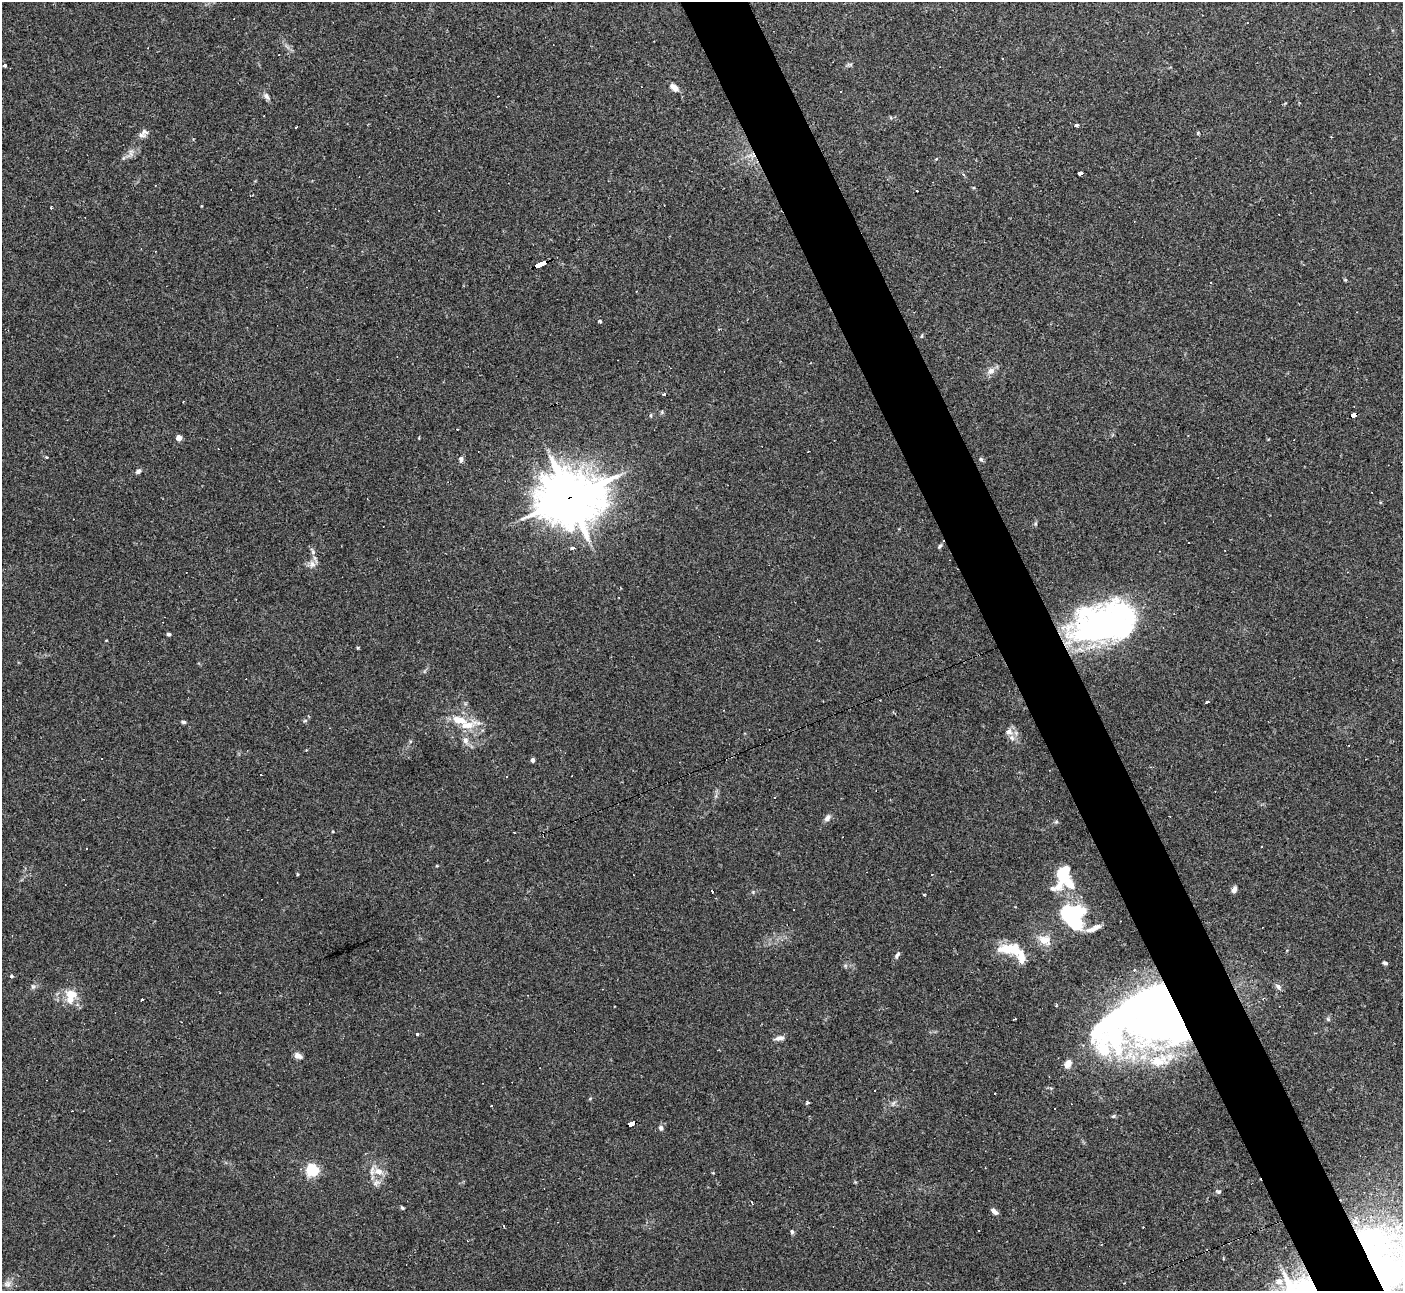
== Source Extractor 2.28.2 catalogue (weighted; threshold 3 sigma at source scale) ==
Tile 6 of 4 x 4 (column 2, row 2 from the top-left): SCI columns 1408-2808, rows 2863-4151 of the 5609 x 5597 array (HDU 1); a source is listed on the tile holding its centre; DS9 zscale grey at full resolution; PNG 1405 x 1293 px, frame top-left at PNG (2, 2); no overlay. Shown black and unused: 5% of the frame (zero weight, under 2 of 3 exposures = <1% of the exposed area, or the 3 px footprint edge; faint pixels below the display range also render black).
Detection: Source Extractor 2.28.2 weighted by HDU 2 'WHT'; one run over the whole footprint, this tile lists its part. Background 0.0523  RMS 0.0053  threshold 0.0239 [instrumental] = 3 sigma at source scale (4.5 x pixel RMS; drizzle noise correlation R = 1.50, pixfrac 1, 0.05/0.05 arcsec/px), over >= 5 px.
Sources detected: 124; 10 inside a brighter object's white glare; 23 cosmic-ray / hot-pixel residue — not listed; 9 inside a brighter listed object's ellipse — not listed separately; the other 82 listed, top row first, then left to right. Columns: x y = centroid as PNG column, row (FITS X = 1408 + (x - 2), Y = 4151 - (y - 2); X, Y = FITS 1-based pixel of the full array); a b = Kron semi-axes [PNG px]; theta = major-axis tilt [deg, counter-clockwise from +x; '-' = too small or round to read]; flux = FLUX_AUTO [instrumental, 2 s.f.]
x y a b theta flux
4 65 4 4 - 0.94
674 88 9 6 -39 4.1
841 91 2 2 - 0.48
266 96 9 6 -63 1.7
1077 125 4 3 - 6.8
296 127 2 2 - 0.63
144 131 10 9 - 2.5
1081 174 3 3 - 67
540 264 13 3 23 87
636 291 3 2 - 0.37
600 321 5 4 - 0.98
922 336 6 3 71 0.54
991 371 10 8 40 3
664 394 3 3 - 2.3
1353 415 6 3 18 44
179 438 4 4 - 4.8
419 438 3 2 - 0.75
808 451 2 2 - 0.5
461 459 9 5 87 1.5
981 459 6 5 - 0.92
138 471 7 5 42 1.5
569 498 23 19 4 1700
1189 542 2 2 - 0.3
940 546 8 4 50 1.1
573 548 4 3 - 11
313 552 6 6 - 1.3
312 564 10 8 -65 2.8
1103 626 67 39 15 140
169 634 5 4 - 0.85
358 648 3 3 - 0.75
1207 702 4 3 - 2.6
459 720 21 8 -17 9.1
183 722 5 4 - 0.88
1009 732 8 8 - 3
465 740 9 7 77 2.3
533 760 4 4 - 2
774 798 3 2 - 0.42
827 818 9 6 55 2.2
1056 822 6 4 18 0.73
333 831 4 3 - 0.45
514 833 3 2 - 0.63
1064 873 17 11 79 19
297 874 4 3 - 0.5
932 875 3 2 - 0.43
1234 890 7 6 - 2.1
924 894 3 3 - 0.81
1072 920 22 12 -33 34
1092 930 18 7 11 3.5
1044 939 17 11 3 5.7
1007 948 24 12 5 12
897 955 10 5 56 1.3
1022 957 16 10 -76 5.5
1385 963 5 4 - 1.3
11 976 5 4 - 0.72
33 987 6 6 - 1.1
1278 987 9 6 -54 1.5
71 996 20 14 80 9.5
142 1000 3 3 - 3.7
1056 1006 4 3 - 0.5
1157 1006 169 47 30 330
1328 1019 5 4 - 0.73
417 1034 3 3 - 2.8
779 1038 12 6 10 2.3
298 1056 8 6 -28 2.8
1157 1061 33 16 -3 22
807 1103 4 3 - 3.3
491 1106 3 2 - 0.36
1113 1116 5 5 - 0.67
631 1123 7 4 16 51
661 1128 7 6 - 1.4
312 1170 5 5 - 77
378 1171 14 9 -13 5
376 1183 10 7 31 2.3
1218 1192 7 4 -18 0.96
752 1202 4 2 - 1.1
402 1207 5 3 - 0.68
994 1212 8 5 -40 2.1
504 1226 3 2 - 0.48
792 1232 6 4 -75 0.83
1386 1272 77 53 53 130
1279 1281 7 6 - 2.6
7 1284 10 7 7 2.4
Overlapping masked pixels (flux is a lower limit): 6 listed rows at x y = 540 264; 1353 415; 569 498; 1157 1006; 631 1123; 1386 1272
Isophote crosses this tile's border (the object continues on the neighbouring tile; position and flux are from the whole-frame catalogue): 1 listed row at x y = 1386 1272